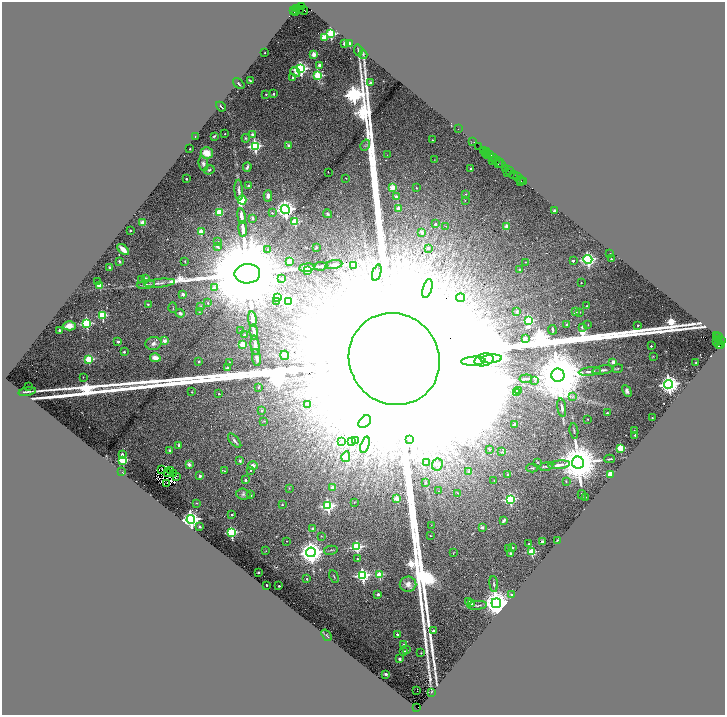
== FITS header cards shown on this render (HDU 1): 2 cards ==
NAXIS1  =                 1445
NAXIS2  =                 1425

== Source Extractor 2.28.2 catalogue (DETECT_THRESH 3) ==
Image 1445 x 1425 px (HDU 1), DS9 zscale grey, zoomed out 1/2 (1 PNG px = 2 x 2 image px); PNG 727 x 717 px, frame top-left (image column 1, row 1425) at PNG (2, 2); each listed source drawn as its Kron ellipse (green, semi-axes under 4 px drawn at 4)
Background 0.435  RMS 0.04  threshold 0.121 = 3 sigma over >= 5 px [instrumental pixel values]
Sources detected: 385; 65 cannot appear on this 1/2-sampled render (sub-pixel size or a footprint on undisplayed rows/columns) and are neither listed nor drawn; the other 320 listed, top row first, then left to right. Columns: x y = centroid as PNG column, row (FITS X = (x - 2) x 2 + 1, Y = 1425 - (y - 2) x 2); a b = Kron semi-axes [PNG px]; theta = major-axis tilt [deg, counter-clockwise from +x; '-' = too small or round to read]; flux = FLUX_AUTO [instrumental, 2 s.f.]
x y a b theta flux
301 7 4 2 - 6.8e+01
297 8 3 2 - 2.8e+01
300 9 3 2 - 8.4e+01
304 10 4 2 - 1.3e+02
294 11 2 1 - 3.8e+02
296 11 3 2 - 2.0e+02
331 34 3 3 - 8.2e+02
324 37 3 2 - 1.3e+02
344 44 4 3 - 1.4e+01
349 44 2 2 - 1.5e+02
358 50 6 2 -82 7.6e+00
265 53 2 1 - 6.1e+00
314 54 2 2 - 1.6e+02
363 54 5 2 - 6.1e+00
319 65 3 2 - 5.7e+01
301 69 4 4 - 1.5e+03
295 72 5 3 - 3.6e+01
318 76 3 3 - 5.4e+02
293 78 2 2 - 2.7e+01
250 81 3 2 - 6.4e+00
371 83 2 2 - 6.9e+01
239 84 7 2 -40 1.2e+01
266 94 2 2 - 7.9e+00
274 94 2 2 - 1.1e+01
221 107 5 2 - 1.9e+01
458 129 2 1 - 2.7e+01
225 134 2 1 - 5.1e+00
252 135 2 2 - 4.7e+01
214 136 3 2 - 7.9e+00
195 137 2 1 - 2.7e+00
246 138 4 3 - 7.1e+00
432 140 2 2 - 6.1e+00
473 141 4 2 - 5.3e+01
288 145 3 3 - 2.4e+01
365 145 6 2 59 6.2e+00
255 146 4 4 - 1.1e+03
479 146 3 1 - 4.4e+01
190 149 2 2 - 7.0e+00
484 150 3 1 - 2.2e+01
486 151 2 2 - 4.2e+01
207 153 6 5 - 9.7e+01
485 153 2 1 - 8.1e+01
487 154 2 1 - 5.9e+01
489 154 2 1 - 5.2e+01
387 155 2 1 - 1.9e+00
487 155 2 1 - 3.8e+01
494 158 3 1 - 1.3e+02
434 160 2 1 - 2.8e+00
493 161 3 1 - 1.0e+02
495 161 3 2 - 4.5e+01
498 163 2 1 - 6.4e+01
500 163 6 1 -43 1.1e+02
203 164 7 4 -80 2.2e+01
247 167 4 2 - 2.3e+01
506 168 4 3 - 6.1e+01
471 169 2 2 - 1.6e+01
209 170 5 4 - 1.2e+01
509 170 2 1 - 3.1e+01
328 172 2 1 - 4.3e+00
508 173 3 1 - 1.5e+01
513 174 3 2 - 6.8e+01
517 177 3 2 - 5.2e+01
346 178 2 1 - 2.9e+00
186 179 2 2 - 1.6e+01
520 179 3 1 - 7.1e+00
521 181 2 1 - 4.5e+00
524 181 2 1 - 2.3e+01
248 186 2 2 - 3.0e+01
392 188 3 3 - 2.1e+02
416 188 2 2 - 7.3e+00
239 190 10 4 -86 2.3e+01
466 194 3 2 - 3.5e+00
268 196 6 4 -88 2.2e+01
396 197 2 2 - 5.3e+01
242 200 5 3 - 3.0e+02
465 200 2 1 - 3.4e+00
398 208 2 2 - 6.6e+01
285 209 4 4 - 3.5e+03
554 211 2 2 - 6.5e+01
219 212 3 3 - 3.0e+02
272 213 2 2 - 1.2e+01
328 214 4 3 - 9.3e+00
241 216 7 3 -81 3.8e+01
253 218 4 3 - 1.2e+01
142 222 4 3 - 3.9e+01
295 222 3 3 - 4.6e+02
435 224 2 2 - 1.9e+01
446 226 2 2 - 2.6e+00
507 226 2 2 - 1.2e+02
243 229 8 3 -84 6.5e+01
130 231 2 2 - 2.2e+01
201 232 3 2 - 2.1e+02
422 232 2 2 - 7.8e+01
218 241 2 2 - 1.1e+01
218 247 4 3 - 1.5e+01
316 248 3 2 - 4.6e+00
428 248 2 2 - 1.3e+01
267 249 3 2 - 8.4e+00
123 250 7 3 -43 6.1e+01
610 254 2 2 - 3.0e+01
588 259 4 4 - 1.7e+03
611 259 2 2 - 8.0e+00
185 261 2 2 - 7.4e+00
289 261 2 2 - 1.9e+02
573 261 2 2 - 2.4e+01
119 262 2 2 - 4.9e+01
525 262 2 1 - 4.9e+00
334 265 8 3 11 1.3e+01
354 265 2 2 - 4.0e+01
320 266 7 2 8 1.5e+01
110 268 2 2 - 7.3e+01
307 268 7 2 6 3.1e+01
520 270 2 2 - 3.0e+01
307 271 2 2 - 7.8e+01
377 273 8 4 71 2.8e+01
247 274 13 10 1 3.0e+05
145 279 3 2 - 6.3e+01
281 279 3 2 - 8.0e+00
141 280 3 3 - 7.0e+00
97 282 2 2 - 7.2e+00
160 283 15 3 6 2.7e+01
581 283 2 2 - 6.1e+00
146 285 9 3 8 1.6e+01
99 286 3 3 - 1.5e+02
214 287 3 3 - 3.7e+01
427 289 10 4 75 5.1e+01
183 294 2 2 - 5.8e+01
278 297 3 3 - 1.6e+02
460 298 4 4 - 4.3e+01
277 302 2 2 - 5.3e+01
289 302 4 3 - 8.8e+02
208 303 3 3 - 6.9e+00
148 304 2 2 - 1.1e+01
201 306 3 2 - 3.3e+00
587 306 2 2 - 9.7e+00
173 308 5 2 - 4.6e+00
517 311 3 3 - 1.3e+01
199 312 2 2 - 3.6e+00
576 312 3 2 - 1.9e+01
580 312 2 2 - 5.1e+00
180 313 5 4 - 1.8e+01
102 316 3 3 - 5.1e+02
252 319 8 3 -84 5.9e+01
528 321 4 3 - 5.2e+02
87 323 4 3 - 7.6e+02
567 324 3 2 - 8.8e+00
588 325 2 2 - 2.8e+00
638 325 2 2 - 1.1e+01
69 326 6 4 1 5.1e+01
582 327 2 2 - 1.4e+01
59 330 2 2 - 3.6e+01
552 330 5 2 - 7.2e+00
240 331 2 2 - 7.8e+00
254 332 7 3 -84 3.4e+01
244 335 2 2 - 1.9e+01
716 335 2 1 - 9.1e+01
718 337 3 1 - 3.6e+01
525 339 2 2 - 1.5e+02
719 339 3 1 - 4.7e+01
164 341 2 2 - 1.3e+02
717 341 3 1 - 3.6e+01
721 341 4 2 - 2.4e+02
118 342 2 2 - 2.7e+01
153 344 8 6 15 3.4e+01
718 344 5 2 - 1.5e+02
721 344 2 2 - 4.8e+01
243 345 3 2 - 1.7e+02
255 345 10 4 -84 2.8e+01
651 346 2 2 - 1.2e+01
124 352 2 2 - 1.5e+01
284 355 4 3 - 2.9e+01
653 356 3 3 - 4.3e+00
256 357 8 4 -81 1.7e+01
155 358 5 3 - 5.7e+01
89 359 3 3 - 4.7e+02
394 359 47 44 -53 4.1e+06
491 359 11 4 6 6.7e+01
484 360 9 6 15 6.2e+01
199 361 2 2 - 2.6e+01
473 361 12 4 3 5.8e+01
229 362 2 1 - 3.9e+00
613 362 2 2 - 8.3e+01
696 362 2 2 - 1.4e+01
227 368 2 2 - 4.3e+01
618 369 5 2 - 6.3e+00
603 370 11 3 9 1.7e+01
590 371 11 3 6 3.0e+01
558 375 6 6 - 7.9e+04
83 377 2 1 - 4.1e+00
526 379 6 2 6 1.7e+01
535 381 3 3 - 7.0e+00
669 384 4 4 - 4.7e+03
29 387 2 1 - 4.9e+00
258 387 3 3 - 8.6e+00
519 390 2 2 - 3.6e+01
627 391 6 4 -61 2.0e+01
27 392 9 1 10 1.1e+01
192 392 2 2 - 8.2e+00
516 392 2 2 - 9.1e+01
219 394 2 2 - 7.2e+00
572 397 4 2 - 7.7e+00
307 404 3 3 - 1.4e+01
562 408 9 3 -81 2.0e+01
262 411 3 2 - 9.1e+00
607 413 2 2 - 1.9e+01
652 418 2 1 - 3.4e+00
588 419 2 1 - 5.0e+00
264 421 3 2 - 3.5e+00
365 422 7 5 45 2.1e+01
514 424 2 2 - 3.8e+01
574 431 8 2 -83 9.5e+00
634 431 2 2 - 9.9e+00
635 435 2 2 - 1.0e+01
409 439 2 2 - 6.7e+00
235 441 9 3 -48 1.7e+01
341 441 3 3 - 1.1e+01
352 441 2 2 - 3.0e+01
355 441 2 2 - 9.0e+00
179 445 2 2 - 4.1e+01
365 445 8 4 73 2.3e+01
620 448 3 3 - 3.4e+02
489 449 4 3 - 6.9e+00
170 450 2 2 - 3.7e+01
502 452 3 2 - 5.8e+00
122 454 3 2 - 3.0e+01
346 457 5 4 - 3.6e+01
610 459 5 1 - 8.5e+00
123 460 3 3 - 5.6e+02
240 461 3 3 - 1.5e+01
426 462 3 3 - 2.7e+01
537 462 4 2 - 4.5e+00
578 463 6 6 - 3.9e+04
189 465 2 2 - 7.2e+01
437 465 6 5 - 2.2e+01
559 465 11 3 6 4.4e+01
253 466 5 4 - 4.0e+01
546 466 7 2 13 1.1e+01
532 468 6 2 0 7.6e+00
162 469 2 1 - 2.8e+00
171 470 2 1 - 2.1e+00
250 470 2 2 - 1.1e+01
224 471 3 2 - 6.2e+00
469 471 2 2 - 2.7e+01
122 472 4 2 - 4.7e+00
168 472 3 1 - 6.9e-01
173 473 2 1 - 2.9e+00
610 474 2 2 - 2.3e+02
508 475 2 2 - 4.8e+01
176 476 2 1 - 3.1e+00
200 476 2 2 - 3.8e+01
245 480 2 2 - 2.4e+01
494 480 2 1 - 3.5e+00
426 482 3 3 - 7.4e+00
566 482 3 2 - 3.3e+00
167 484 3 1 - 3.0e+00
332 487 2 2 - 7.3e+01
289 488 3 2 - 4.5e+00
438 491 2 2 - 2.8e+00
458 493 2 2 - 4.5e+00
243 494 7 5 -5 2.2e+01
250 495 2 2 - 3.5e+01
582 495 5 1 - 6.8e+00
585 497 2 2 - 1.1e+01
396 499 2 2 - 1.2e+02
510 499 3 3 - 8.6e+02
354 502 2 1 - 3.1e+00
197 503 2 2 - 3.7e+00
282 505 2 2 - 7.9e+00
328 506 4 4 - 1.1e+03
232 515 2 2 - 9.6e+00
191 519 4 4 - 3.8e+03
504 520 3 2 - 3.9e+01
431 525 2 1 - 2.2e+00
199 527 2 2 - 9.7e+00
482 527 2 2 - 6.7e+01
312 529 2 2 - 6.2e+01
231 532 3 3 - 9.0e+02
321 536 2 2 - 4.4e+00
430 536 2 1 - 4.1e+00
557 540 4 1 - 6.1e+00
287 541 2 1 - 3.7e+00
542 542 2 2 - 9.5e+01
529 544 2 2 - 1.4e+01
357 547 4 3 - 8.4e+02
508 548 2 2 - 6.5e+00
512 548 2 2 - 2.7e+01
331 550 7 2 12 8.3e+00
266 551 2 1 - 2.5e+00
311 552 5 5 - 8.0e+03
532 552 3 3 - 5.0e+02
453 553 3 2 - 2.6e+00
510 554 4 2 - 1.6e+01
357 559 2 2 - 5.4e+00
258 573 2 2 - 3.4e+01
363 575 4 4 - 1.4e+03
380 575 3 3 - 3.8e+02
334 576 6 2 -65 6.2e+00
307 579 2 2 - 1.4e+01
408 584 8 7 - 4.6e+01
494 584 8 2 -84 9.5e+00
267 585 2 2 - 1.4e+01
279 586 2 2 - 1.7e+01
378 594 2 2 - 3.5e+01
511 594 2 2 - 1.1e+01
469 602 2 2 - 1.8e+01
472 603 2 2 - 3.8e+01
496 603 5 5 - 1.2e+04
477 605 9 3 5 1.4e+01
433 631 2 2 - 2.2e+01
397 634 2 2 - 1.5e+01
326 635 6 3 -55 1.0e+01
404 645 2 2 - 3.6e+01
407 650 2 2 - 4.5e+00
404 652 2 2 - 3.6e+01
421 653 2 2 - 4.6e+00
400 659 3 2 - 1.2e+01
386 674 4 2 - 1.1e+01
417 690 3 1 - 5.0e+01
431 692 3 2 - 3.4e+00
417 707 4 2 - 8.9e+01
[65 sub-pixel or undisplayed-footprint detections neither listed nor drawn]